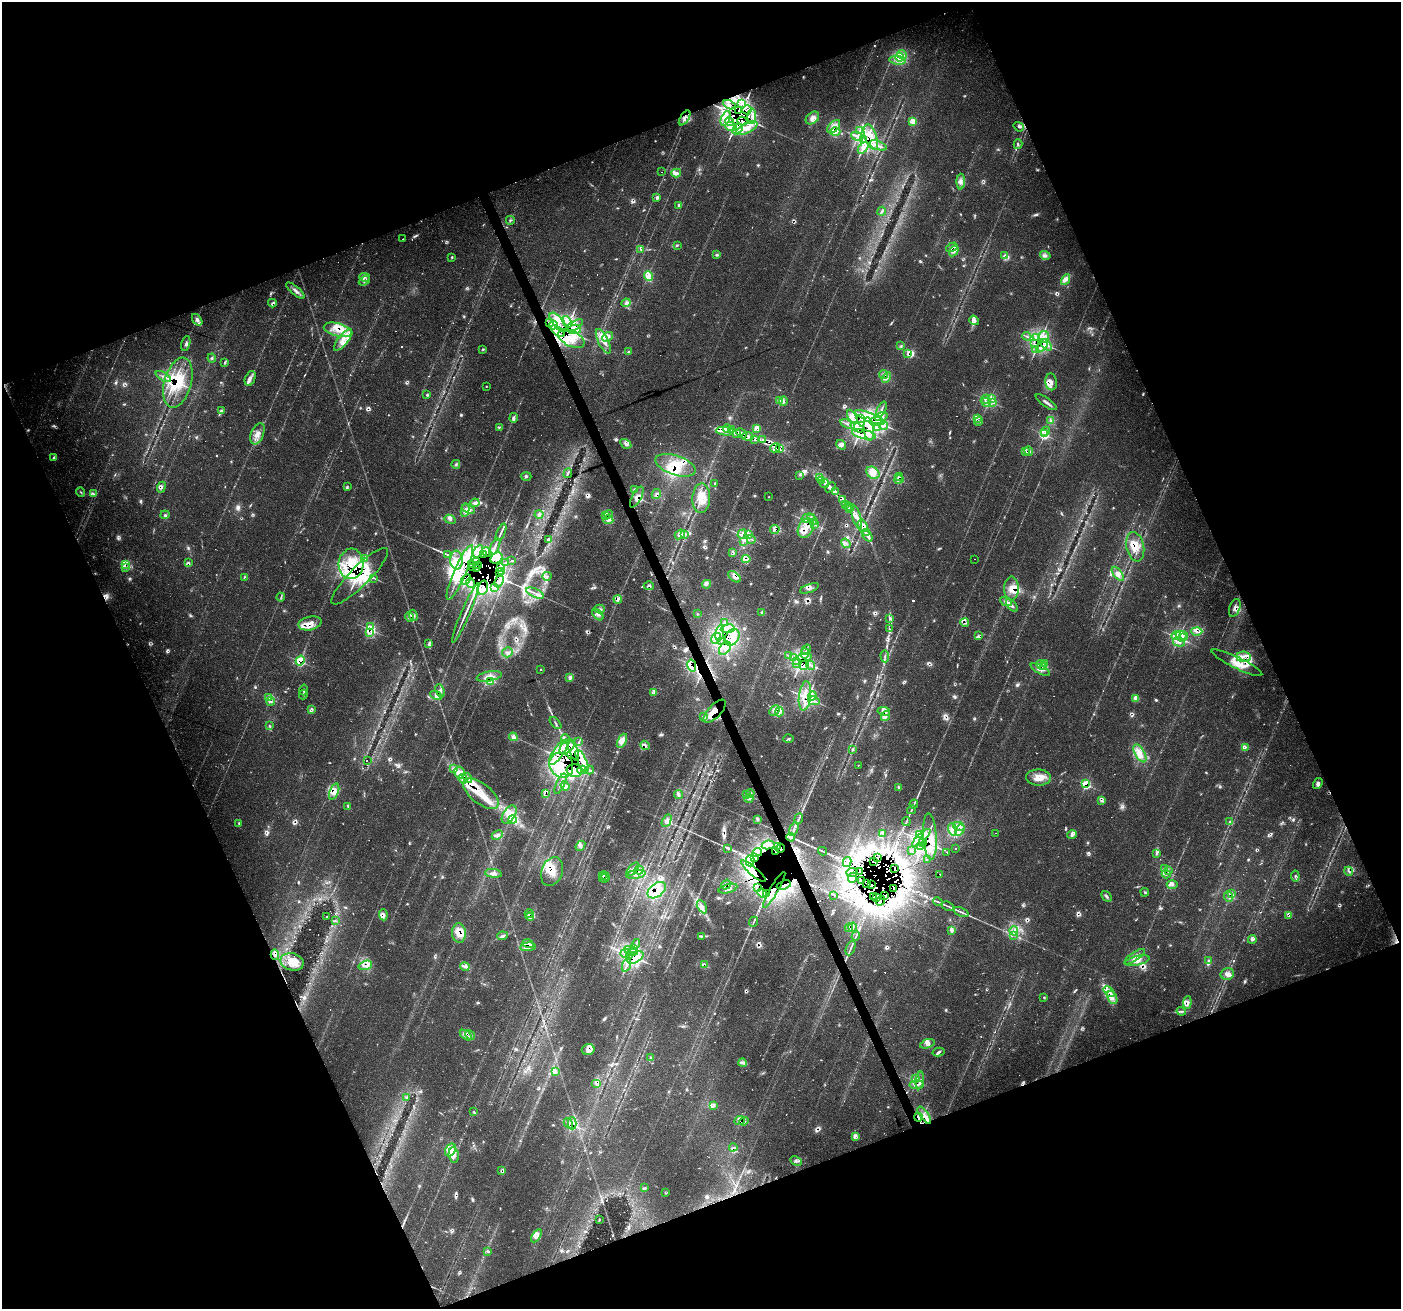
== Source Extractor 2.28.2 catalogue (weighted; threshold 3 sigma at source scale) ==
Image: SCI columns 1-5594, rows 142-5367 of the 5594 x 5449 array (HDU 1 of 3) = the unmasked area's bounding box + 8 px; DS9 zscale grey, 4 x 4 block average (1 PNG px = mean of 4 x 4 image px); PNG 1403 x 1311 px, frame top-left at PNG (2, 2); each listed source drawn as its Kron ellipse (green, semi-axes under 4 px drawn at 4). Shown black and unused: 43% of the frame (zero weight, under 2 of 3 exposures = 1% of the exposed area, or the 3 px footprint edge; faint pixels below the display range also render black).
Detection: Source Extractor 2.28.2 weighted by HDU 2 'WHT'. Background 0.0408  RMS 0.0038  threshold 0.017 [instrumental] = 3 sigma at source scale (4.5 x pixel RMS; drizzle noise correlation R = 1.50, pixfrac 1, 0.0396/0.0396 arcsec/px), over >= 5 px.
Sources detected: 1847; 40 too faint to see at this stretch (4 x 4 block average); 7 inside a brighter object's white glare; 306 cosmic-ray / hot-pixel residue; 5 long thin detections or spike segments (spike, bleed or trail) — neither listed nor drawn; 88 coinciding with a brighter row at this scale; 414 inside a brighter listed object's ellipse — not listed separately; of the other 987, all 500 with FLUX_AUTO >= 2.45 (the completeness limit of this list) listed and drawn (487 fainter detections not listed), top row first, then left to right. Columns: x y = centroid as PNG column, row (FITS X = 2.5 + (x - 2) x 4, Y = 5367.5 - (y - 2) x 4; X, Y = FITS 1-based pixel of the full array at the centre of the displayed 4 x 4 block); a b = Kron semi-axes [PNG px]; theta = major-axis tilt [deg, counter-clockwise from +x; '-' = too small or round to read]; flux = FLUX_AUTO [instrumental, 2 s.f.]
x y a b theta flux
902 55 5 3 - 8.2
900 57 4 3 - 20
897 60 8 2 -7 5.9
741 104 3 2 - 3.5
730 105 6 2 -27 4.9
747 110 4 2 - 6.2
739 111 3 2 - 5.9
752 116 7 4 89 15
685 118 8 4 58 12
726 118 7 4 66 15
812 118 7 5 41 15
742 121 5 2 - 10
913 121 2 2 - 130
729 122 4 2 - 5.4
731 126 6 3 -4 9.3
834 127 8 5 46 16
1019 127 5 3 - 4.6
747 128 11 5 28 24
737 129 6 3 46 7.7
860 130 3 2 - 3.2
835 132 5 2 - 6
857 136 6 4 -23 10
871 137 13 6 -70 46
864 139 2 2 - 6.4
1018 144 5 2 - 3.6
878 145 9 2 -19 9.4
863 148 7 4 50 14
662 172 2 2 - 4.2
676 173 5 3 - 6.7
961 182 8 4 88 10
657 198 3 2 - 7.8
679 205 2 2 - 4.2
882 211 4 2 - 4
510 220 4 2 - 3.9
403 239 2 2 - 3.5
677 245 3 3 - 2.5
952 247 6 2 31 6
641 249 4 2 - 3.2
954 251 5 3 - 7.3
716 255 2 2 - 3.9
1004 255 3 2 - 2.5
1045 255 5 4 - 7.6
452 257 2 2 - 7.8
648 276 5 2 - 17
365 277 5 2 - 5.4
1066 280 6 3 62 9.1
364 281 6 2 36 5.3
295 290 11 3 -41 9.8
272 303 4 2 - 3.8
626 303 4 2 - 5.3
197 320 6 4 -53 11
974 320 5 3 - 6.5
558 322 12 5 -49 350
567 322 6 4 -68 15
550 323 3 2 - 3.4
553 325 4 2 - 6.1
574 326 10 3 31 91
575 329 7 4 10 17
338 330 15 6 -15 37
558 331 8 3 -36 14
1027 336 4 2 - 3.5
608 337 6 2 42 5.5
1044 337 6 5 - 15
571 338 14 7 -26 320
1036 338 4 2 - 5.7
343 340 13 5 51 26
603 341 13 5 -64 24
186 343 8 3 74 6.2
1035 344 4 2 - 4.5
1046 345 6 2 -49 8.9
901 346 3 2 - 3.3
1042 346 8 3 51 12
483 349 3 2 - 2.6
1036 350 4 3 - 5.6
629 351 3 2 - 3.1
908 354 4 2 - 2.8
212 358 4 2 - 3.1
225 362 3 2 - 2.6
884 374 4 3 - 5.9
163 376 8 2 -31 5.6
886 377 5 3 - 6.7
250 378 8 5 67 11
1051 382 8 5 -84 13
178 383 25 13 75 99
486 386 2 2 - 4.3
427 395 3 2 - 3
992 398 3 2 - 3.9
985 399 5 3 - 5.7
780 400 4 2 - 4.3
783 401 5 2 - 3.4
986 402 4 3 - 5.3
1046 402 12 2 -35 8.6
993 403 3 2 - 3.2
882 409 8 2 65 6.5
221 410 3 2 - 2.6
881 416 7 3 14 10
852 417 8 4 -61 16
870 417 16 4 -21 370
514 418 5 3 - 5.5
977 418 4 3 - 6.7
860 419 3 2 - 3.2
1051 420 4 2 - 3
876 421 7 2 11 980
979 421 4 2 - 4.2
848 424 7 2 -20 6.1
884 425 4 2 - 2.8
499 427 2 2 - 2.8
857 427 7 2 -27 14
877 427 4 2 - 5.3
756 428 3 3 - 5.8
727 429 4 2 - 4.8
869 429 12 5 -83 33
731 430 3 2 - 6.4
725 431 9 3 -5 15
1045 431 5 2 - 4
741 433 6 3 -45 9.2
257 434 11 6 67 20
736 434 3 2 - 3.4
864 434 12 4 -13 31
1044 434 3 3 - 22
748 436 6 3 -7 11
754 439 3 2 - 4.5
763 440 3 3 - 5.7
626 444 6 3 -32 7
841 445 5 3 - 8.2
775 448 5 2 - 7
780 449 4 2 - 5
1026 451 3 3 - 5.9
1029 451 4 3 - 5.7
54 457 3 2 - 3.5
456 464 4 2 - 2.8
676 465 21 9 -19 59
568 473 5 3 - 4
873 473 7 5 -38 19
800 475 3 2 - 2.5
526 476 5 2 - 3.5
899 477 4 2 - 2.5
819 478 2 2 - 7.6
821 480 2 2 - 4.3
899 480 4 2 - 4.9
714 483 2 2 - 2.6
825 483 4 4 - 7
161 487 6 3 67 6.6
347 487 2 2 - 3.7
830 487 6 3 39 5.1
634 489 3 2 - 2.5
835 491 4 3 - 4.7
81 492 5 2 - 2.7
93 494 4 2 - 3.1
656 494 5 2 - 3.1
637 497 11 4 62 15
769 497 2 2 - 3.1
701 498 15 9 87 45
842 500 4 2 - 6.8
475 503 4 4 - 7.5
845 504 3 2 - 2.9
848 506 4 2 - 3.7
469 509 6 2 -22 5.7
849 509 3 2 - 7.1
465 510 7 3 80 6.1
539 514 4 3 - 5
608 514 4 2 - 3.1
165 515 4 2 - 2.9
605 515 4 2 - 4.5
856 517 12 4 -73 14
808 518 6 3 16 11
450 519 5 3 - 5.3
812 519 6 3 -46 8
608 520 5 3 - 6.4
814 524 4 2 - 3.1
862 526 6 5 - 19
806 528 10 7 57 35
775 529 4 4 - 10
501 532 9 2 67 7.1
867 533 2 2 - 11
680 534 5 3 - 10
685 534 2 2 - 5.7
742 534 5 2 - 5.1
748 535 4 4 - 6.7
867 535 6 3 -51 9.1
751 539 4 2 - 2.7
548 540 2 2 - 12
743 541 4 2 - 4.7
846 543 5 3 - 5.5
495 547 9 2 63 7.6
1135 547 15 9 -79 34
478 551 7 2 62 5.3
487 552 5 2 - 5.9
733 552 3 2 - 3.5
484 554 3 2 - 4.4
448 555 3 2 - 2.7
365 558 3 2 - 3.2
496 558 6 5 - 15
746 559 4 3 - 7.8
975 559 2 2 - 2.5
456 560 9 6 -88 22
476 561 2 2 - 8.5
511 561 2 2 - 2.5
505 562 2 2 - 120
188 563 4 2 - 2.6
351 564 15 12 85 110
471 564 3 2 - 31
125 565 2 2 - 120
478 566 2 2 - 9.5
126 567 3 3 - 4.1
501 567 3 2 - 2.6
473 568 2 2 - 7.5
477 569 2 2 - 9.6
502 571 2 2 - 2.5
460 572 29 6 66 72
499 573 2 2 - 2.5
1118 574 8 4 -53 12
360 576 39 9 45 120
547 576 5 2 - 3
244 577 3 2 - 3.3
734 577 7 3 -38 9.2
374 578 4 2 - 2.7
466 580 6 3 45 8.4
499 581 6 4 70 8.9
471 583 5 2 - 5.5
707 584 4 2 - 3.4
649 586 5 2 - 5.5
495 587 3 2 - 2.8
483 588 7 5 72 16
809 588 10 3 20 8
1012 589 12 7 -89 27
535 593 9 2 -25 6.5
281 597 4 2 - 2.9
618 599 4 3 - 5.3
1006 602 6 4 -27 8.9
1012 605 7 2 -47 5.4
1235 608 9 5 70 11
600 609 5 2 - 3.1
465 613 32 2 67 20
761 613 3 2 - 3.2
697 614 2 2 - 3.7
413 615 6 2 -63 4.2
598 615 6 2 -45 5.1
409 617 5 3 - 7.3
890 619 3 2 - 3.7
724 622 3 2 - 2.9
310 623 12 6 13 24
965 623 4 3 - 4.4
370 626 3 2 - 3.3
728 629 7 2 8 9.5
889 629 3 2 - 2.5
1197 631 5 4 - 11
369 633 3 2 - 4.3
720 633 8 3 79 13
1182 635 6 2 -13 7.1
979 636 4 2 - 4.3
1176 636 5 3 - 10
732 637 9 6 61 29
1182 637 4 3 - 6.4
716 638 6 4 54 11
721 642 3 2 - 5.2
1179 642 6 2 -15 6.4
429 643 3 3 - 4
725 648 7 5 52 16
806 650 5 2 - 3.1
507 652 5 5 - 8.9
805 654 5 2 - 5.6
788 655 4 2 - 3.1
885 656 6 2 -88 4.4
805 657 7 3 8 10
1244 657 7 5 -7 19
794 658 3 2 - 3.3
300 661 5 4 - 28
796 661 3 2 - 2.6
797 663 3 2 - 3.8
1237 663 28 5 -26 39
1044 664 3 2 - 3
692 665 6 4 -77 26
804 665 5 2 - 6.4
810 665 4 2 - 4.6
1041 665 5 2 - 4.1
1043 667 2 2 - 110
1040 669 10 3 -27 9.7
541 670 2 2 - 3
489 676 13 5 11 20
569 677 4 2 - 3.2
490 681 3 2 - 4
304 690 5 2 - 2.7
440 691 7 4 -70 9
654 692 3 3 - 7.4
303 695 5 3 - 4.1
436 695 6 3 -28 6
805 696 15 6 83 58
812 696 5 2 - 5.3
268 698 2 2 - 2.5
1136 699 3 2 - 5.1
271 701 4 2 - 4
814 701 6 2 -14 6.6
312 709 3 3 - 4
715 711 15 6 46 35
774 711 6 4 46 10
884 711 6 3 -11 7.7
779 712 4 3 - 5.4
885 716 5 3 - 7.9
703 717 4 2 - 3.7
555 723 7 2 -49 2.7
270 726 2 2 - 2.8
513 737 4 2 - 7.5
566 739 5 2 - 6.9
789 739 5 2 - 2.7
622 741 8 4 64 18
579 742 4 2 - 3
645 745 5 2 - 4.2
567 747 9 5 44 20
1245 747 3 2 - 2.8
852 750 3 3 - 3.9
573 751 10 2 -70 15
559 752 15 5 55 35
1140 753 10 4 -60 19
367 761 2 2 - 12
582 761 12 4 -65 27
561 765 13 11 -54 97
858 765 2 2 - 3.3
453 769 4 3 - 5.1
582 770 5 3 - 7
590 770 4 3 - 4.5
575 771 8 6 -17 24
459 772 6 5 - 15
467 778 5 2 - 7.4
1038 778 12 8 -1 32
463 779 5 3 - 7.1
560 784 11 2 66 7.9
1085 784 4 3 - 10
1318 784 6 4 56 7.1
565 786 5 2 - 4.4
899 787 3 2 - 2.5
334 792 8 4 68 15
545 793 3 3 - 7.6
750 793 4 3 - 5.1
481 794 21 10 -38 71
678 795 4 2 - 3.6
747 795 3 2 - 2.7
749 799 4 2 - 4.5
1102 801 4 2 - 3.9
914 804 4 2 - 2.8
348 806 3 2 - 3.3
911 810 4 2 - 3.2
509 814 10 6 57 22
799 819 5 2 - 4.6
512 820 4 2 - 6.1
757 820 4 2 - 2.6
667 821 7 4 62 7.8
906 822 4 2 - 3.4
1230 822 3 3 - 3
239 823 3 2 - 2.6
959 826 6 3 -14 9.9
794 829 7 2 71 5.8
953 829 6 3 -71 12
960 830 6 2 60 7.9
883 833 3 2 - 3.5
995 833 2 2 - 7.6
497 835 6 4 27 9.9
919 835 3 2 - 3.6
1072 835 5 4 - 7.3
791 837 4 3 - 5.5
930 837 23 6 -86 46
921 838 12 3 43 23
923 842 2 2 - 230
768 845 6 4 10 10
580 846 5 4 - 7.2
777 847 3 2 - 4.1
921 847 4 2 - 4
728 848 4 3 - 4.8
780 848 4 3 - 4.7
956 849 2 2 - 520
822 851 4 2 - 2.5
911 851 2 2 - 31
757 852 5 2 - 4.7
775 852 3 2 - 3.2
947 852 2 2 - 310
1156 853 3 2 - 2.7
755 858 3 2 - 2.6
877 858 2 2 - 2.4
927 860 2 2 - 460
750 861 5 3 - 9.9
873 861 2 2 - 4.3
847 862 5 3 - 9.7
1165 868 3 2 - 3.1
633 869 8 4 48 10
894 869 2 2 - 3.9
639 870 4 3 - 6.9
1168 870 3 2 - 2.8
753 871 16 4 -40 30
1349 871 5 2 - 3.2
552 872 15 10 69 38
860 872 2 2 - 2.6
493 873 8 4 -7 12
852 873 5 2 - 2.6
636 874 10 4 9 13
940 874 2 2 - 180
1166 874 4 2 - 3.9
602 876 3 2 - 3.4
605 876 5 2 - 2.6
1295 876 5 2 - 2.6
604 878 5 2 - 2.5
853 878 5 2 - 3.6
862 880 4 2 - 5.9
867 883 2 2 - 900
1172 884 5 3 - 6.2
726 885 5 4 - 8.2
784 885 7 2 19 9.6
872 885 2 2 - 19
757 888 4 2 - 3.1
893 888 3 2 - 5.4
728 889 9 4 15 11
657 890 10 6 38 31
774 890 20 3 60 31
1145 892 4 2 - 2.6
762 893 5 2 - 6.5
766 893 2 2 - 2.7
1231 894 3 2 - 2.7
833 895 3 2 - 25
885 895 2 2 - 11
1107 896 6 2 -46 4.9
1229 896 5 2 - 5.1
873 897 2 2 - 8.4
876 897 3 2 - 8
880 901 5 2 - 9.1
938 902 5 2 - 3.2
948 906 6 2 -25 4
702 907 7 4 -58 13
961 912 8 2 -22 6.4
529 913 4 2 - 4
383 915 5 3 - 6.5
1289 915 3 2 - 5.1
327 917 2 2 - 5
530 917 4 3 - 8.4
335 920 3 2 - 2.6
753 922 5 2 - 3.1
852 927 4 2 - 4.3
849 928 4 2 - 3.8
952 931 4 3 - 5.5
1014 931 4 2 - 5.4
459 933 10 7 -87 28
1014 935 3 3 - 4.2
502 936 5 3 - 4.9
701 936 4 3 - 4
856 936 5 2 - 3.5
1252 939 4 3 - 5.3
528 944 5 2 - 5.3
636 944 6 2 59 5.3
528 947 8 2 5 8
634 948 4 3 - 6.5
851 948 8 2 68 5.7
631 951 7 3 -20 13
625 953 4 2 - 5.2
275 955 5 4 - 8.9
630 956 2 2 - 420
635 957 9 5 28 240
1135 957 12 2 34 8.2
1137 961 12 4 13 17
1209 961 4 3 - 4.9
292 962 12 8 -14 38
704 964 4 3 - 4.2
365 965 7 4 18 13
626 965 7 2 73 6.4
465 967 4 3 - 5.3
1227 974 7 5 15 13
1109 991 6 2 -42 6.1
1044 997 2 2 - 2.6
1112 997 7 4 -65 13
1187 1003 6 4 86 10
1181 1011 4 2 - 4.2
466 1035 7 2 -37 8.7
470 1035 5 2 - 4.1
927 1044 7 4 18 10
588 1049 6 5 - 13
938 1052 6 2 13 3.5
651 1058 3 2 - 3.7
743 1063 4 2 - 4.7
555 1072 4 3 - 6.4
916 1079 4 2 - 3.6
920 1080 9 3 85 8.2
597 1084 5 3 - 5.4
916 1085 7 3 5 7.4
406 1097 3 2 - 2.8
713 1105 4 3 - 5.7
474 1112 4 2 - 2.8
924 1115 10 3 -55 13
918 1117 4 2 - 5.2
739 1121 5 2 - 4.8
744 1121 4 3 - 4.8
568 1123 5 3 - 5.2
572 1123 6 3 -89 15
855 1136 2 2 - 16
733 1147 4 2 - 2.9
450 1150 7 5 60 15
454 1155 8 5 -82 14
796 1161 6 3 -27 6.5
501 1170 4 2 - 4
644 1188 3 2 - 2.9
666 1193 2 2 - 4
599 1220 2 2 - 3.2
536 1236 7 3 57 9.1
487 1251 4 3 - 3.5
Overlapping masked pixels (flux is a lower limit): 240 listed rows (the first 20) at x y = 741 104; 730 105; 747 110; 739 111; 752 116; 742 121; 729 122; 834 127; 747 128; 737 129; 871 137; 864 139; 863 148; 952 247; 954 251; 272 303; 558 322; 567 322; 550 323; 553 325
Diffuse or blended objects may show on this block-average render without a row.